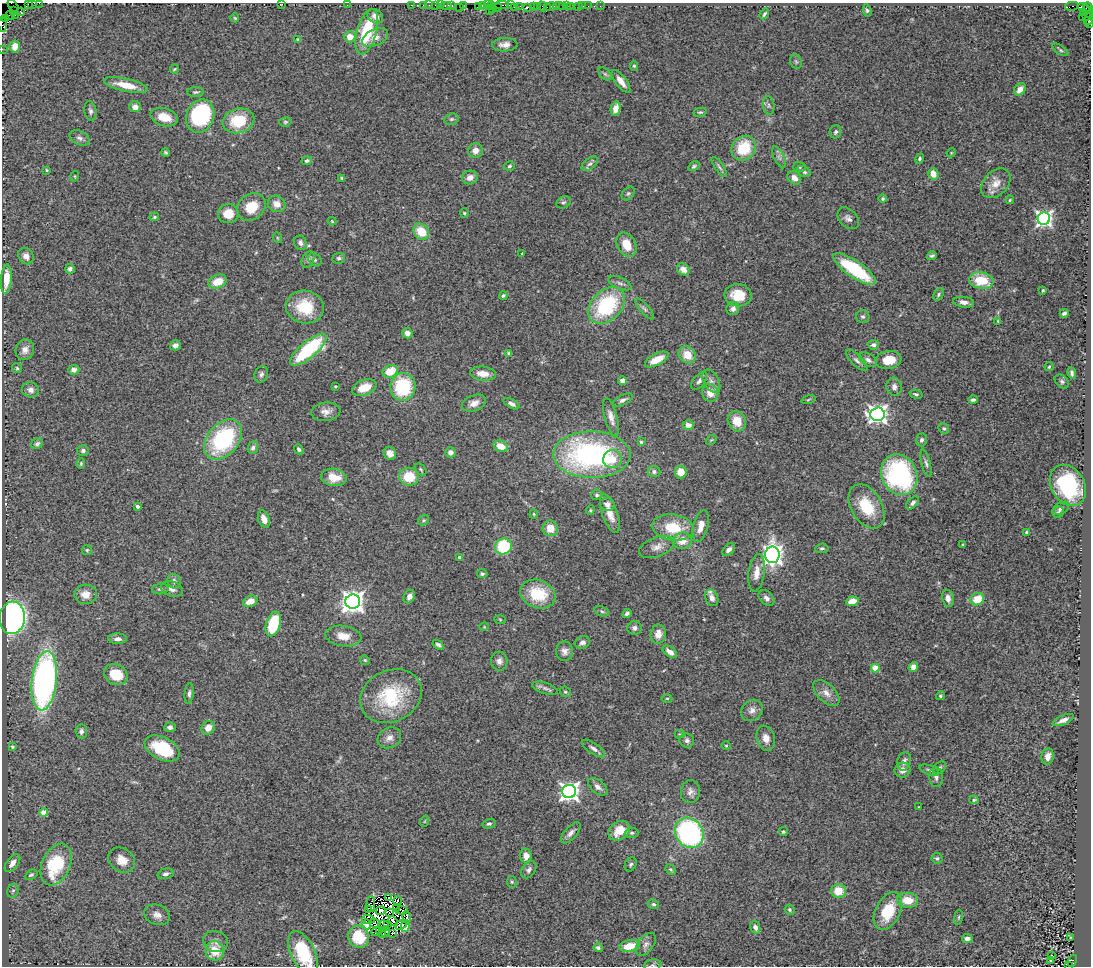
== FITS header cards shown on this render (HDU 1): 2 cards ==
NAXIS1  =                 1089
NAXIS2  =                  964

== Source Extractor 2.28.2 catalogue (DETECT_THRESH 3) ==
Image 1089 x 964 px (HDU 1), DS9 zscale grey, 1 PNG px = 1 image px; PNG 1093 x 968 px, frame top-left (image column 1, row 964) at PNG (2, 3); each listed source drawn as its Kron ellipse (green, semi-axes under 4 px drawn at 4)
Background 1.89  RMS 0.12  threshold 0.356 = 3 sigma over >= 5 px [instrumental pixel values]
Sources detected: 376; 11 with non-positive FLUX_AUTO (blend fragments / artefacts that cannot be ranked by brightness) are neither listed nor drawn; the other 365 listed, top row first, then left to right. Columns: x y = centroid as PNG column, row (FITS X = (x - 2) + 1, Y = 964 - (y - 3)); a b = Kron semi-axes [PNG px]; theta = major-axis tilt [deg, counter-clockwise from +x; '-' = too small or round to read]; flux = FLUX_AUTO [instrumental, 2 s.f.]
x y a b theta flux
33 3 5 2 - 160
39 3 2 2 - 35
28 4 2 2 - 90
282 4 3 2 - 26
347 5 2 2 - 12
411 5 3 2 - 62
423 5 2 2 - 98
429 5 2 2 - 71
440 5 2 2 - 84
446 5 6 3 0 280
463 5 3 2 - 180
487 5 3 2 - 43
502 5 7 2 -1 660
510 5 4 2 - 100
13 6 7 2 -52 180
436 6 4 3 - 340
452 6 4 3 - 180
478 6 4 3 - 210
483 6 4 3 - 350
491 6 4 3 - 230
520 6 2 2 - 110
537 6 3 2 - 160
542 6 5 2 - 130
551 6 6 3 12 600
558 6 5 2 - 410
566 6 2 2 - 63
570 6 2 2 - 45
578 6 3 2 - 110
583 6 2 2 - 18
588 6 2 2 - 69
600 6 2 2 - 47
1072 6 7 3 11 370
459 7 2 2 - 71
497 7 5 3 - 410
514 7 2 2 - 130
527 7 3 2 - 6.1
534 7 3 3 - 240
547 7 3 2 - 300
562 7 3 2 - 120
1083 7 6 3 -16 160
1088 7 5 2 - 160
493 9 3 2 - 93
867 10 6 4 -79 16
14 11 4 3 - 81
489 11 2 2 - 71
21 12 4 3 - 140
1088 12 7 3 -61 340
1083 13 3 2 - 49
764 14 6 3 57 15
15 15 2 2 - 110
10 16 5 2 - 140
375 16 8 6 -38 54
1082 17 2 2 - 74
1086 17 3 3 - 74
6 18 2 2 - 35
235 18 4 4 - 8
1089 19 7 2 65 180
2 24 7 2 -87 140
1089 24 3 2 - 110
367 32 23 10 74 420
350 37 6 5 - 93
375 37 14 8 26 64
298 40 4 3 - 11
505 45 13 6 2 50
15 46 6 5 - 69
2 49 2 2 - 39
1060 50 9 4 -34 15
796 61 7 5 -68 15
634 66 5 4 - 11
174 69 4 3 - 9.8
605 74 8 5 -44 18
621 81 13 5 -52 67
126 85 22 6 -12 150
1020 89 7 5 48 60
196 92 8 4 1 15
769 105 9 5 -84 22
135 107 6 5 - 55
616 109 7 5 76 70
90 111 10 6 -79 25
700 112 6 3 12 11
200 116 17 13 67 960
164 117 14 8 -17 140
451 119 7 5 20 17
238 121 16 12 15 300
285 122 6 4 15 12
836 132 6 6 - 18
79 138 11 6 -26 32
744 148 13 11 49 310
475 151 7 7 - 57
166 153 4 3 - 13
951 153 5 3 - 6.9
779 157 12 5 -67 27
920 158 5 4 - 14
307 161 5 4 - 16
590 164 9 5 36 25
509 166 5 5 - 14
694 166 6 4 28 13
719 167 12 4 -55 19
800 167 6 5 - 14
47 170 3 3 - 7.3
804 172 7 5 -30 19
933 174 6 5 - 86
75 176 5 3 - 7.2
470 177 8 7 - 62
342 178 4 4 - 9.9
794 178 7 6 - 57
996 183 17 12 46 96
628 193 8 5 48 16
883 199 4 4 - 13
1010 200 4 3 - 7.4
563 202 7 5 27 17
277 204 9 8 - 62
251 207 15 12 44 170
464 213 5 4 - 12
228 214 10 9 - 120
154 217 5 4 - 11
848 218 12 8 -46 39
1044 219 6 6 - 2700
332 221 4 3 - 7.8
421 232 9 7 -45 180
278 238 5 3 - 7.3
300 243 7 6 - 28
627 245 13 9 -62 150
522 254 4 4 - 6.3
26 256 9 7 -54 43
932 256 5 3 - 16
339 258 6 5 - 17
308 260 9 6 62 21
315 260 7 6 - 18
70 269 5 5 - 25
683 269 7 5 -41 63
854 269 25 8 -34 520
6 279 15 5 86 130
981 280 12 8 -9 240
218 281 9 6 22 130
620 283 12 6 -24 30
1043 290 3 3 - 9.5
939 294 7 4 63 13
738 295 13 11 -6 180
503 296 4 4 - 14
964 302 10 5 -8 41
607 305 21 15 45 680
305 307 19 16 -11 270
644 309 13 4 -50 23
733 309 7 6 - 27
1064 313 4 3 - 18
863 317 6 6 - 19
998 321 3 3 - 10
407 333 5 5 - 42
175 345 5 5 - 38
874 345 5 5 - 25
25 350 10 9 - 57
308 350 22 8 40 710
508 353 4 4 - 12
687 355 9 8 - 120
657 359 13 5 27 100
857 360 14 5 -45 31
868 360 9 6 -33 29
888 360 13 9 8 150
1049 367 4 3 - 8.9
17 368 5 5 - 12
74 370 5 5 - 34
390 371 8 6 23 170
1072 373 6 4 -80 19
261 374 8 6 68 24
483 374 13 7 -7 91
622 381 4 4 - 40
699 381 10 5 52 29
711 381 13 7 -60 41
1062 381 8 6 -41 20
335 386 3 3 - 8.4
403 387 14 12 79 540
894 387 9 7 -78 36
364 388 12 7 22 140
31 390 9 7 -13 43
710 393 9 8 - 91
916 394 6 4 -14 14
623 400 11 5 27 27
808 400 7 3 19 10
973 400 5 3 - 16
474 403 12 8 21 55
511 404 9 4 -29 29
326 412 15 9 6 56
877 414 7 6 - 4000
611 417 19 6 -75 57
737 421 10 9 - 130
688 425 5 4 - 51
944 429 6 5 - 14
223 439 23 15 50 820
711 440 6 4 41 11
922 440 6 5 - 22
641 442 4 4 - 11
37 444 6 5 - 21
501 446 7 5 -22 110
253 448 6 5 - 25
299 449 5 4 - 17
83 450 6 5 - 26
451 452 5 5 - 37
390 453 7 6 - 43
592 455 39 23 0 1600
612 459 9 9 - 130
926 463 14 4 -76 25
81 464 5 4 - 11
421 469 7 4 -49 11
654 472 6 5 - 23
681 472 6 6 - 110
899 475 21 17 -65 1200
334 477 13 8 -9 120
409 477 10 9 - 220
1068 485 22 16 -59 600
597 495 5 5 - 14
913 503 8 5 46 20
607 504 7 6 - 39
137 506 3 3 - 26
867 506 24 15 -60 280
1061 508 9 5 32 22
590 510 5 4 - 8.9
1058 512 6 5 - 14
534 514 4 4 - 8
610 514 20 7 -70 98
264 519 9 5 -70 68
423 520 6 5 - 11
701 526 16 7 75 79
550 528 8 7 - 110
673 528 21 13 -7 270
1026 532 4 3 - 13
682 541 9 8 - 110
963 544 3 3 - 9.8
503 546 8 7 - 400
657 547 18 9 21 67
822 548 7 4 7 15
87 550 5 5 - 12
729 550 7 5 45 29
772 555 8 7 - 4300
460 557 4 3 - 33
756 573 19 8 82 81
482 574 5 4 - 14
174 581 7 6 - 31
160 589 8 5 7 21
172 589 11 7 -18 44
86 594 11 10 - 83
538 594 18 14 -21 310
409 596 7 5 62 40
712 598 9 6 -67 49
766 598 9 6 -45 32
948 598 8 6 -78 38
977 599 7 6 - 150
250 601 7 5 25 94
852 601 6 4 10 120
353 602 7 7 - 6300
602 611 8 4 -20 15
627 613 5 4 - 20
12 618 16 12 84 2700
500 619 5 3 - 8
273 624 13 7 73 350
484 627 5 3 - 6
634 628 7 7 - 26
658 634 9 7 83 67
343 636 18 10 -8 100
118 639 9 5 -2 32
583 642 7 6 - 34
438 645 6 4 -34 19
564 651 10 8 89 42
670 652 8 5 -36 55
365 660 5 4 - 9.8
499 661 9 8 - 42
913 667 5 4 - 53
875 668 4 4 - 200
116 675 12 10 -25 190
44 681 30 12 83 2900
545 688 13 5 -17 27
565 692 6 5 - 12
826 693 16 8 -43 63
189 694 10 4 85 23
391 696 32 25 25 520
940 696 4 4 - 13
667 698 5 3 - 7.8
752 710 12 9 45 47
1063 720 11 4 23 43
170 727 6 5 - 28
208 728 7 6 - 69
81 731 7 6 - 26
680 734 5 4 - 8.5
389 738 12 10 28 51
766 738 13 9 -73 63
687 740 7 7 - 26
12 746 3 3 - 14
726 746 4 4 - 8.4
162 748 19 11 -26 410
593 748 13 5 -35 33
1047 756 8 6 79 47
904 761 9 6 77 34
939 768 7 5 40 18
902 770 8 7 - 49
929 770 10 4 -20 21
936 777 10 7 -84 29
598 787 11 6 -39 39
690 791 11 9 81 42
569 792 7 6 - 4300
974 800 4 4 - 11
919 807 2 2 - 6.2
44 813 4 4 - 120
425 821 6 3 71 7.8
489 824 6 4 16 15
619 831 12 9 34 130
783 832 4 4 - 11
571 833 13 6 49 37
632 833 7 5 3 16
689 833 16 13 -54 1400
526 856 7 5 -86 75
937 858 5 5 - 14
122 860 14 11 -38 94
12 863 10 6 52 58
631 864 7 5 62 16
56 865 22 14 66 510
671 869 6 4 -47 12
529 870 9 6 54 25
166 874 8 5 13 25
31 875 7 4 30 15
512 882 6 5 - 12
13 891 7 5 67 17
838 891 7 7 - 140
388 897 2 2 - 0.95
398 900 4 3 - 21
907 900 10 7 -6 150
371 904 8 4 88 20
653 904 6 4 -25 16
396 908 3 2 - 0.2
368 909 3 2 - 26
402 910 6 2 -4 9.2
790 910 5 4 - 15
380 911 5 3 - 6.2
888 911 20 12 64 260
389 913 3 2 - 23
157 915 13 10 -20 53
407 917 6 4 -85 11
958 917 7 4 81 11
368 919 6 3 -5 35
393 921 5 3 - 15
375 923 5 3 - 2.6
367 925 5 4 - 140
387 925 3 2 - 7.2
401 925 6 3 16 18
383 926 5 5 - 15
405 926 6 4 79 39
755 927 6 5 - 30
376 931 4 2 - 0.34
380 931 3 2 - 4.2
386 932 5 3 - 23
392 933 4 3 - 6.2
383 934 3 2 - 20
359 937 11 10 - 170
1071 938 3 2 - 5.5
967 939 5 4 - 34
216 942 13 10 -18 42
646 944 13 7 53 40
630 946 10 6 11 150
598 948 5 4 - 15
215 951 10 9 - 150
303 953 24 12 -64 420
1052 956 3 2 - 11
1051 960 3 3 - 9.3
1072 961 6 4 69 1200
653 965 9 5 11 17
1069 965 3 2 - 370
At the frame edge (FLAGS 8, measured only in part): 12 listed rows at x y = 33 3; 39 3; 28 4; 282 4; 13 6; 1089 19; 2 24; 1089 24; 2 49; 303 953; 653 965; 1069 965
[11 non-positive-flux detections neither listed nor drawn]